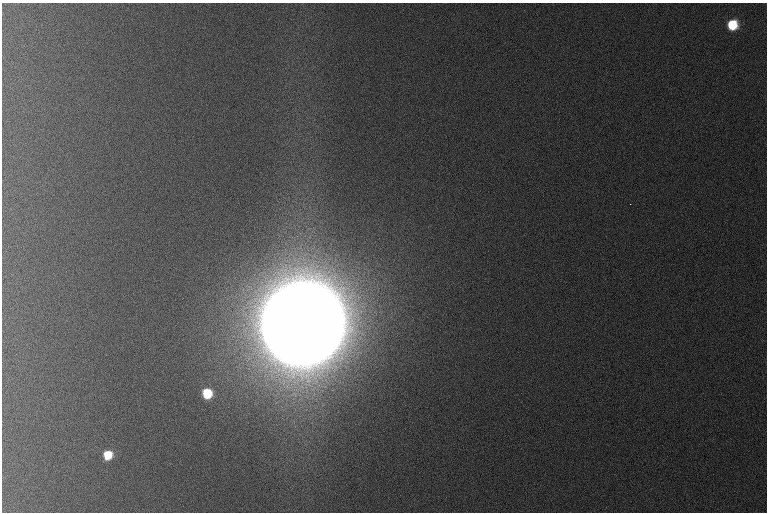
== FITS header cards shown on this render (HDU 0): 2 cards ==
NAXIS1  =                  765 /
NAXIS2  =                  510 /

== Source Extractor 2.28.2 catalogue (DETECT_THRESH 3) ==
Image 765 x 510 px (HDU 0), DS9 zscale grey, 1 PNG px = 1 image px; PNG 769 x 514 px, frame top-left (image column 1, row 510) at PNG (2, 3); no overlay
Background 1090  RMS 11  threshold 33.1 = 3 sigma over >= 5 px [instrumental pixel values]
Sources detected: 5; all 5 listed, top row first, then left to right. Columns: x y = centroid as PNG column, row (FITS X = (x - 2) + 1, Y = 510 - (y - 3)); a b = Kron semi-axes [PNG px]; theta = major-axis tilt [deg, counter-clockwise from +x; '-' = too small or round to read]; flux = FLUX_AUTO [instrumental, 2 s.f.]
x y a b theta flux
732 25 8 8 - 3.0e+04
630 204 3 2 - 6.0e+02
303 323 56 53 45 2.7e+07
207 393 8 7 - 2.8e+04
108 455 7 7 - 2.1e+04